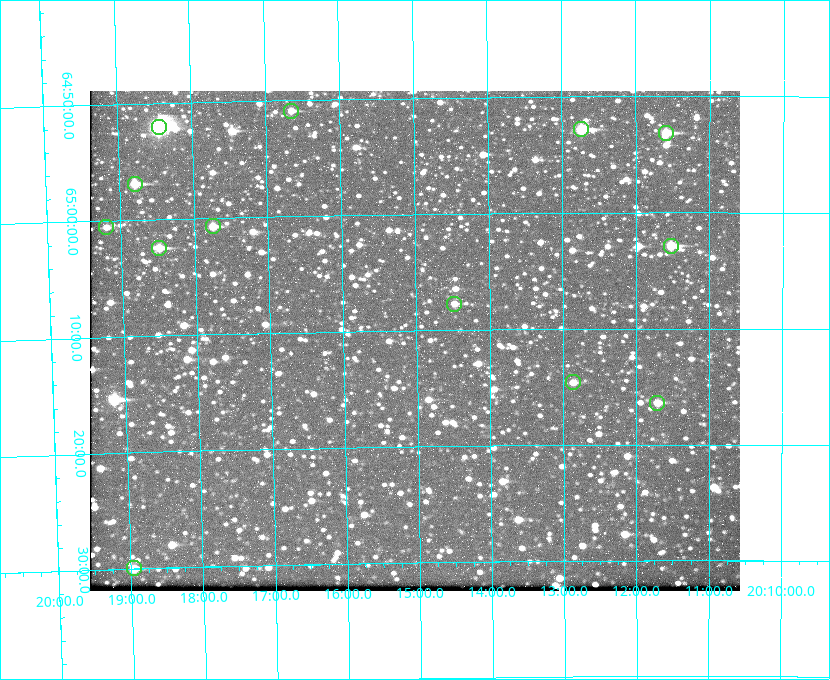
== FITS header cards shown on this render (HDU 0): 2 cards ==
NAXIS1  =                  650 / Width of table row in bytes
NAXIS2  =                  500 / Number of rows in table

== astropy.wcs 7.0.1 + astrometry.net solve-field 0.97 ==
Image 650 x 500 px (HDU 0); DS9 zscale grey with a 90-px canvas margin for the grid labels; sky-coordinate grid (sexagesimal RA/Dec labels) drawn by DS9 from the SOLVED WCS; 13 Tycho-2 reference stars matched to detected sources circled (green)
Header WCS: none
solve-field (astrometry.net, Tycho-2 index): SOLVED blind (the file carries no WCS)
Solved WCS: RA---TAN-SIP/DEC--TAN-SIP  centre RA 20:15:02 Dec +65:11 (303.76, +65.18 deg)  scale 5.17 arcsec/px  FOV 56.0' x 43.1'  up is -179 deg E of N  parity flipped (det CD > 0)
(file carries no celestial WCS; the grid is the blind solution)
Tycho-2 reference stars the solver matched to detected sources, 13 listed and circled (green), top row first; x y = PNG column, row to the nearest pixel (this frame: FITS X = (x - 90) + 1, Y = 500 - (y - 91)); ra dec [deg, ICRS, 3 dp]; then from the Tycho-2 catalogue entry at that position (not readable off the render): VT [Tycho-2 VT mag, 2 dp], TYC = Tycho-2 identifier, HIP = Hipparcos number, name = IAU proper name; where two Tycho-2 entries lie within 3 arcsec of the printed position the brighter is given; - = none
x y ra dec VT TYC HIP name
291 111 304.164 +64.849 10.65 4240-315-1 - -
159 127 304.612 +64.868 7.89 4241-1703-1 100101 -
581 129 303.184 +64.880 9.02 4240-488-1 - -
666 133 302.897 +64.886 9.40 4240-717-1 - -
135 184 304.698 +64.948 10.27 4241-1684-1 - -
213 226 304.437 +65.012 10.41 4241-1775-1 - -
106 227 304.798 +65.009 11.15 4241-1628-1 - -
671 246 302.882 +65.048 10.25 4240-98-1 - -
159 248 304.620 +65.041 10.25 4241-1573-1 - -
454 304 303.620 +65.129 11.18 4240-34-1 - -
573 382 303.217 +65.244 11.17 4240-236-1 - -
657 403 302.928 +65.273 10.74 4240-760-1 - -
134 568 304.739 +65.499 10.16 4241-1715-1 - -